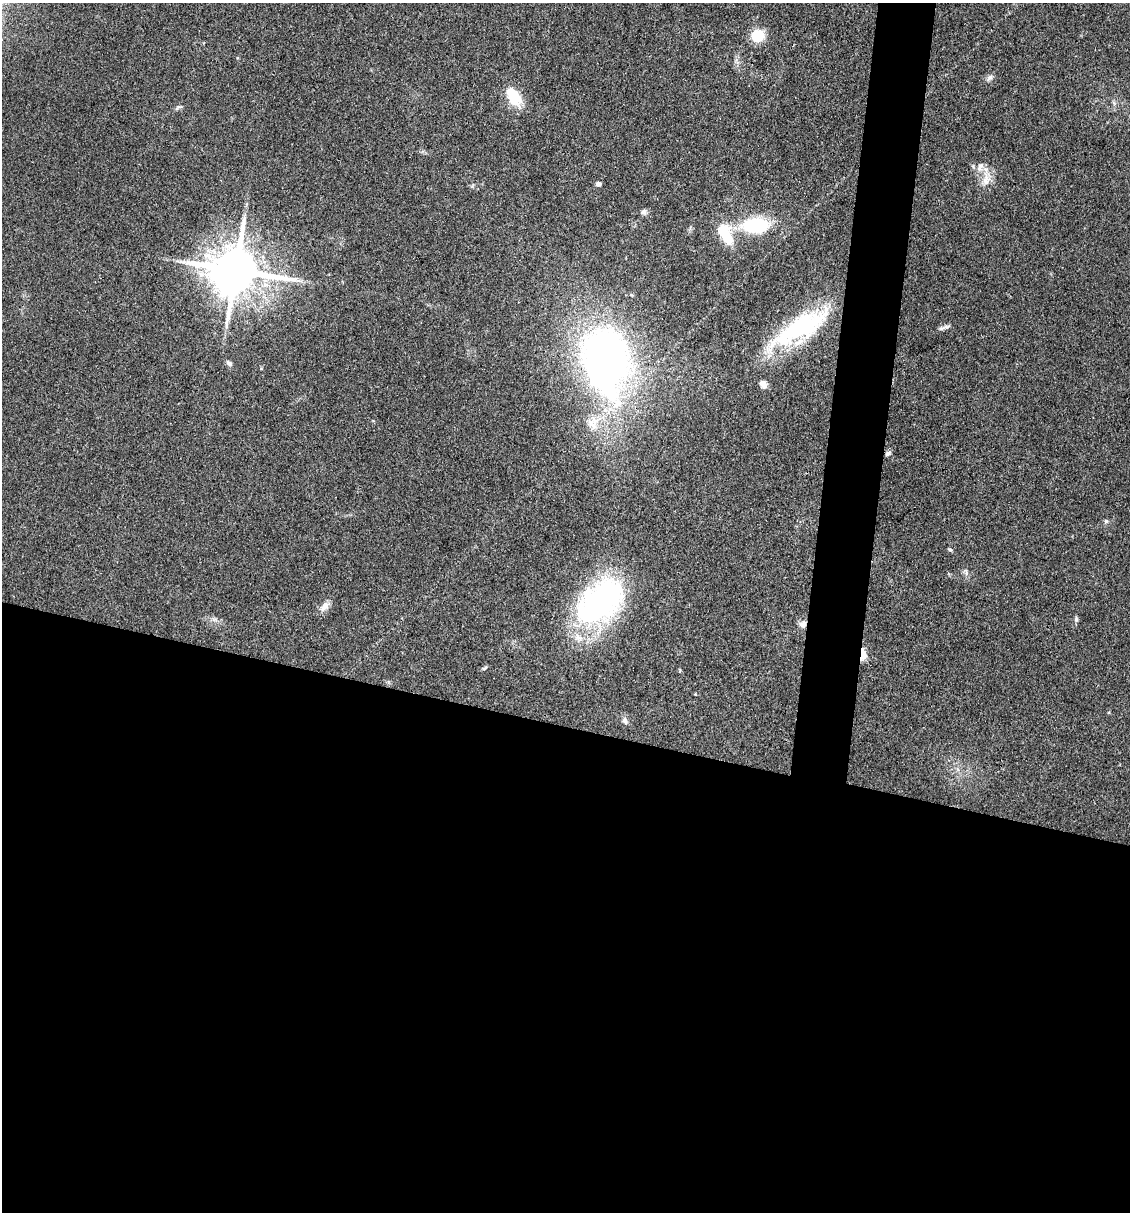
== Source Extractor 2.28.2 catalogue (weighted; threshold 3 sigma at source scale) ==
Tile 14 of 4 x 4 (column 2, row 4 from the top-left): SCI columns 1359-2486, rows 1-1210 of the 4857 x 4841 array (HDU 1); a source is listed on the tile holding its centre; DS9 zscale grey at full resolution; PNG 1132 x 1214 px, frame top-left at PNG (2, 3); no overlay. Shown black and unused: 44% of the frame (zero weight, under 3 of 4 exposures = <1% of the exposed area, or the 3 px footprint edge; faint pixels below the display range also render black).
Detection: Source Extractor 2.28.2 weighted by HDU 2 'WHT'; one run over the whole footprint, this tile lists its part. Background 0.11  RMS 0.0062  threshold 0.0281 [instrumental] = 3 sigma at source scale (4.5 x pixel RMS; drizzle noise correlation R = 1.50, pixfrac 1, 0.05/0.05 arcsec/px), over >= 5 px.
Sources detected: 30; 1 inside a brighter listed object's ellipse — not listed separately; the other 29 listed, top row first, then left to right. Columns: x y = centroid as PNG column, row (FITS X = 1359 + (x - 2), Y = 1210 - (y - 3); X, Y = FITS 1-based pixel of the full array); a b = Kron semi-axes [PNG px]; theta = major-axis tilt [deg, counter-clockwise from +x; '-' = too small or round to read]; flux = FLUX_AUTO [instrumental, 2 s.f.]
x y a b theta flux
758 35 13 12 - 15
990 77 10 6 33 2.2
513 96 22 12 -57 20
178 107 10 3 11 1.1
986 179 25 10 84 8.2
598 184 6 6 - 1.7
643 212 9 6 19 2
755 226 28 15 1 41
725 234 27 14 -62 21
235 270 14 13 - 3500
801 327 70 22 31 83
943 327 18 4 18 2.2
606 360 55 35 -80 370
229 363 9 6 -49 1.8
763 384 9 8 - 3.1
593 423 22 17 81 13
888 454 8 6 44 1.6
1106 521 5 5 - 1.1
950 550 6 4 -3 0.86
966 572 11 4 -68 1.8
600 602 62 38 43 140
325 606 17 8 47 4.4
1076 619 8 5 90 1.2
214 620 7 5 -1 1.7
803 624 6 6 - 5
862 655 9 4 88 25
484 668 8 4 20 1.1
695 694 4 3 - 0.43
625 720 8 6 -76 2.2
Overlapping masked pixels (flux is a lower limit): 4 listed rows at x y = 235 270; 888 454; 803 624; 862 655